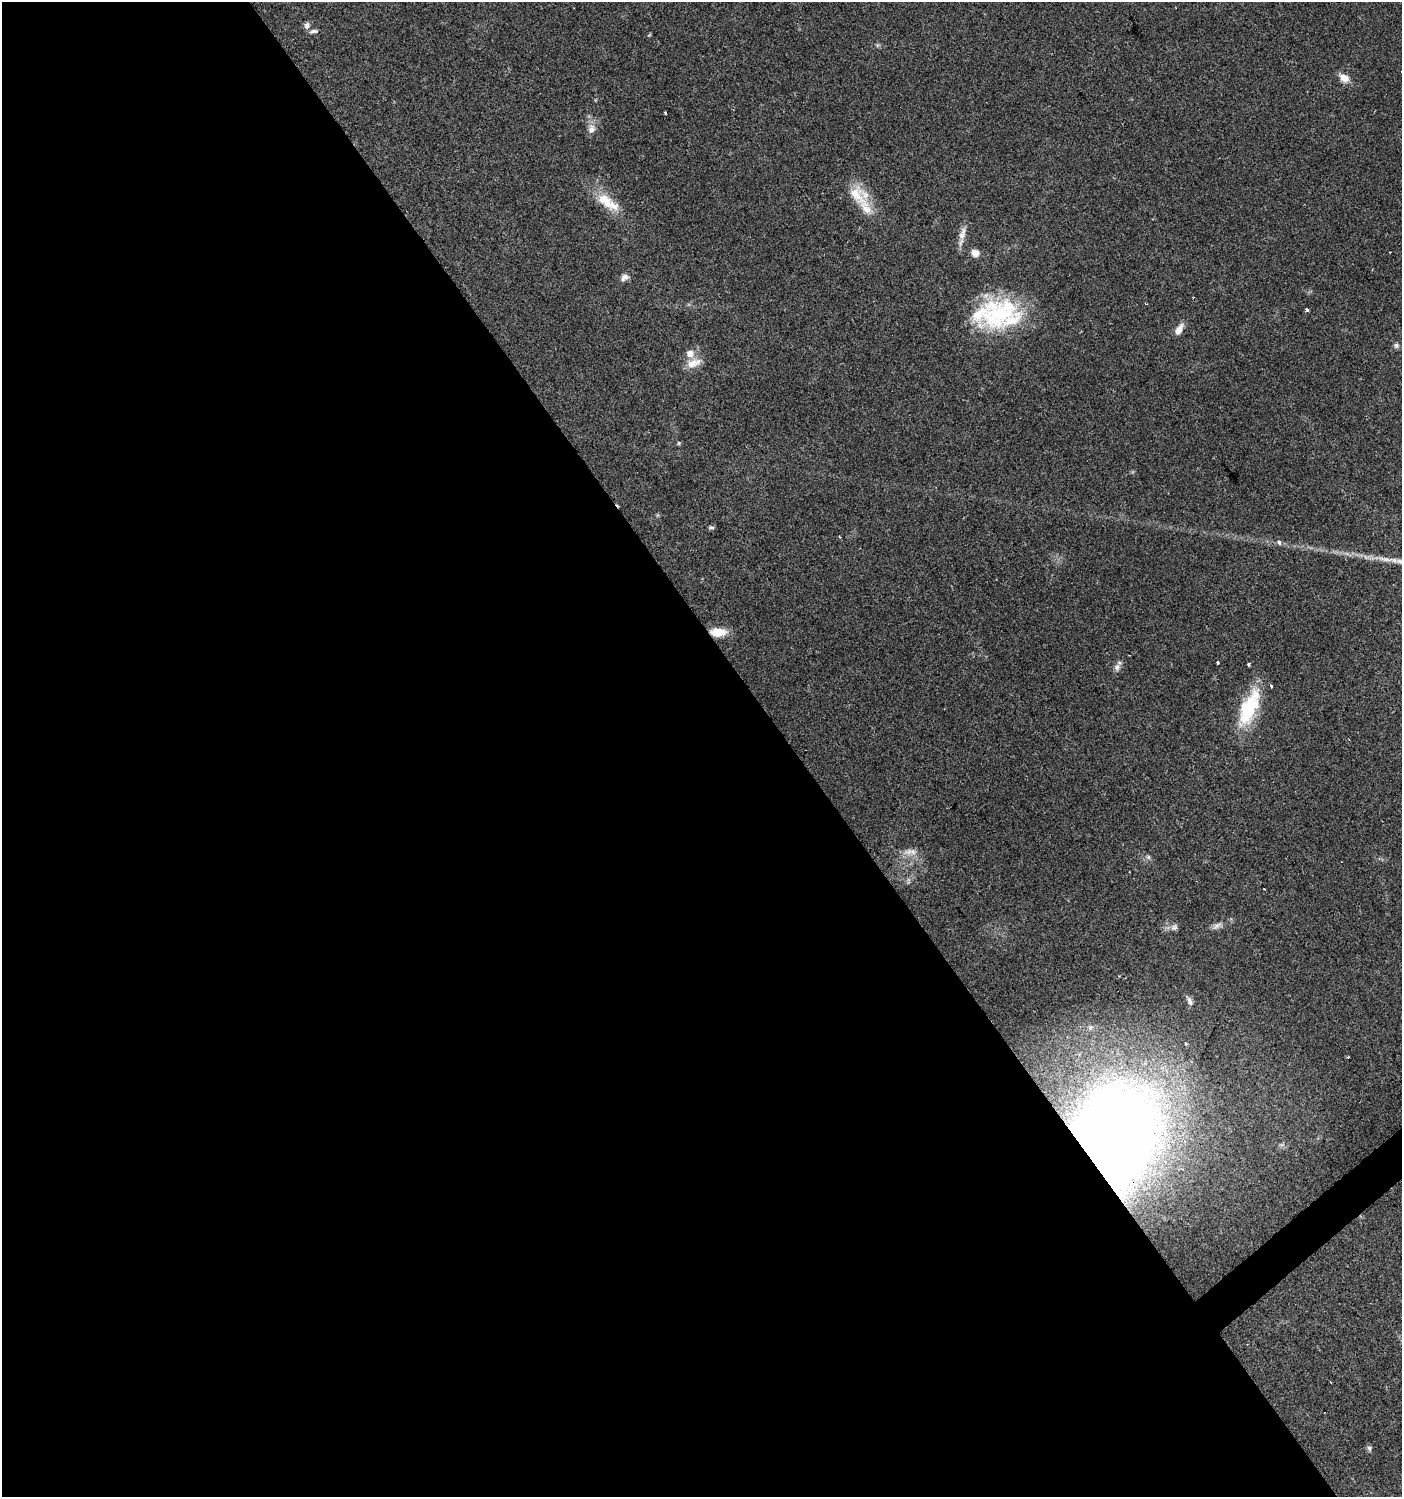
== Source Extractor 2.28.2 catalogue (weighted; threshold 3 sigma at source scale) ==
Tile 9 of 4 x 4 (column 1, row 3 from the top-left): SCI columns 197-1596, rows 1497-2991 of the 5931 x 5985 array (HDU 1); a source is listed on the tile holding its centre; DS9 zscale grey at full resolution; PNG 1404 x 1499 px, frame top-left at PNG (2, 2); no overlay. Shown black and unused: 57% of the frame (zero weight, under 2 of 3 exposures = <1% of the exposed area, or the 3 px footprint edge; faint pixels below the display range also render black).
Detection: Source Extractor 2.28.2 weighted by HDU 2 'WHT'; one run over the whole footprint, this tile lists its part. Background 0.0612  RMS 0.0057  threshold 0.0255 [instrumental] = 3 sigma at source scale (4.5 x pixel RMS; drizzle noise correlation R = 1.50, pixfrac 1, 0.0396/0.0396 arcsec/px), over >= 5 px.
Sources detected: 42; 5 cosmic-ray / hot-pixel residue — not listed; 5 inside a brighter listed object's ellipse — not listed separately; the other 32 listed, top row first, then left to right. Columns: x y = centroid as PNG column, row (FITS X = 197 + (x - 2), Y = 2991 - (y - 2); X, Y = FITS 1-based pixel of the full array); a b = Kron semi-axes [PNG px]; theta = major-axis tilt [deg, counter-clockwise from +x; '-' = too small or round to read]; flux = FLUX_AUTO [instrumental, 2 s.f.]
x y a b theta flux
307 25 9 7 71 1.9
314 31 12 5 6 1.5
1344 78 12 9 -29 5.1
665 113 3 2 - 0.8
591 129 11 9 46 3.4
856 195 34 18 -56 15
606 201 30 15 -41 14
962 233 22 7 73 4.7
975 253 9 8 - 3.9
624 277 11 8 41 2.7
1307 310 3 3 - 6.8
999 313 57 36 25 59
1179 330 16 7 59 4
1396 345 7 7 - 1.4
694 363 21 10 21 6.4
679 443 5 4 - 0.68
711 527 7 4 -16 0.98
1279 542 3 3 - 16
718 632 20 10 -1 9
1217 663 3 3 - 2.6
1248 664 3 3 - 0.88
1117 667 9 8 - 2.3
1249 707 47 18 67 33
909 852 15 8 9 4.1
1148 857 6 5 - 1.1
1217 926 14 5 35 2.5
1174 927 10 8 30 2.3
1190 1001 12 6 -64 2.3
1090 1028 6 5 - 1.2
1186 1043 3 3 - 2.7
1112 1140 65 47 71 1000
1369 1448 8 5 -71 1.2
Overlapping masked pixels (flux is a lower limit): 2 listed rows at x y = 718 632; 1112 1140